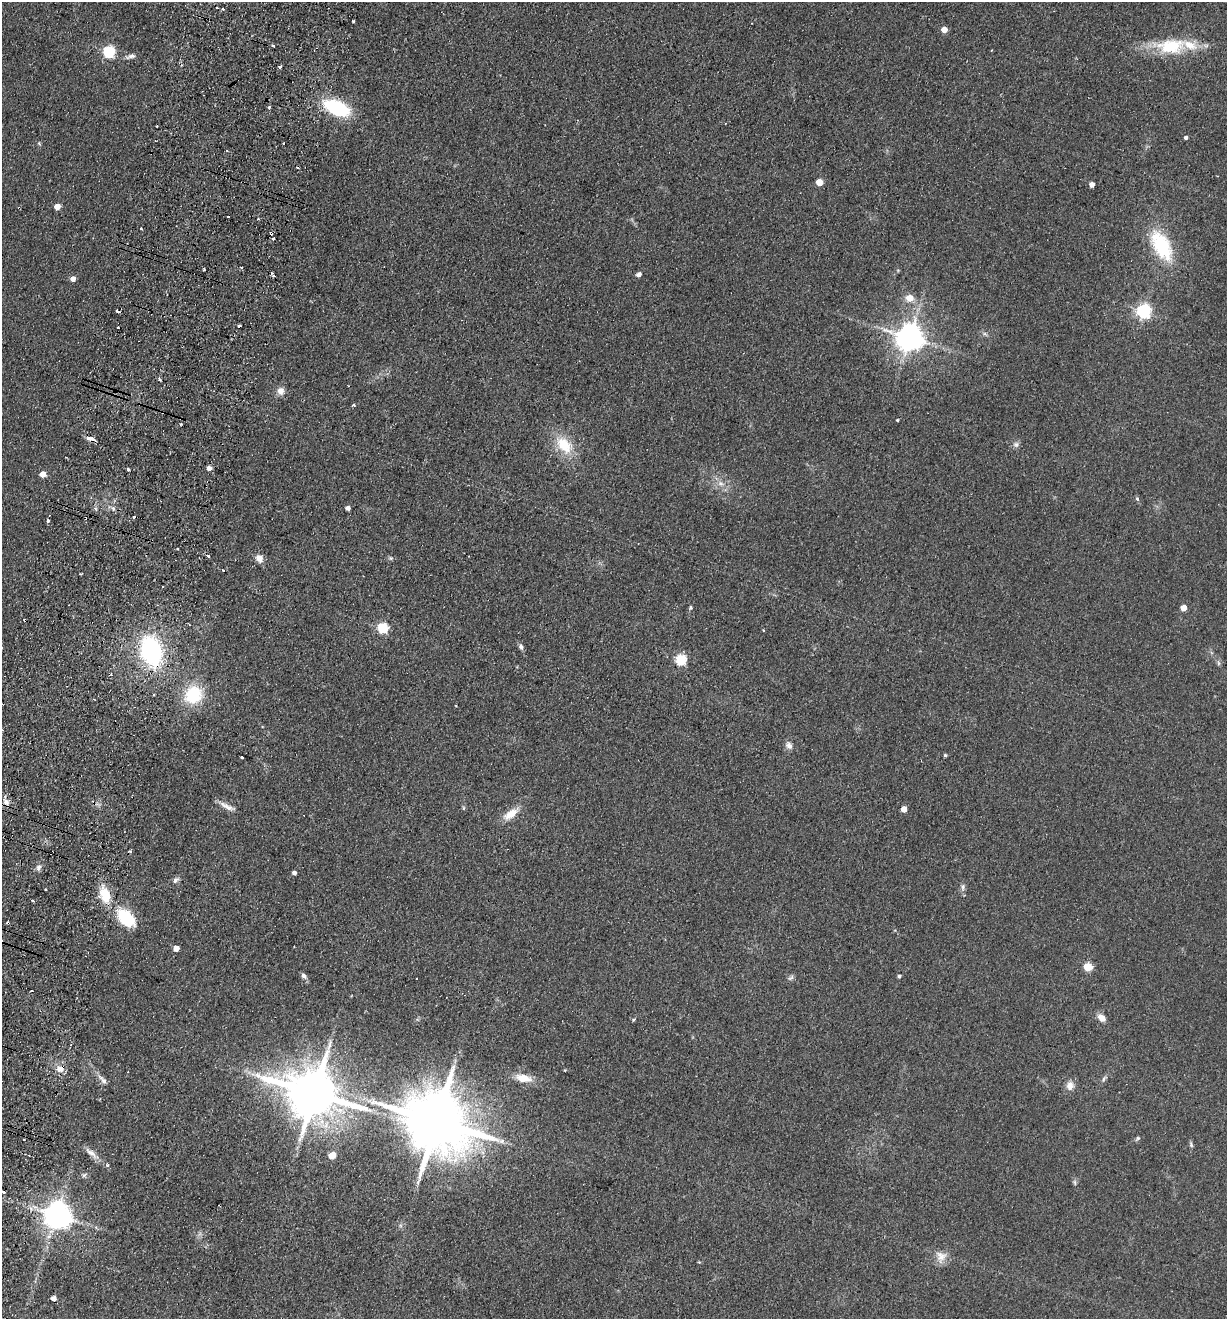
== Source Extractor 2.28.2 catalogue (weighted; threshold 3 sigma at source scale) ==
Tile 7 of 4 x 4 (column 3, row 2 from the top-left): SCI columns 2764-3988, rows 2656-3972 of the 5401 x 5311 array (HDU 1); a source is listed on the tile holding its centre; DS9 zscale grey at full resolution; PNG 1229 x 1321 px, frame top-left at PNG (2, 2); no overlay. Shown black and unused: <1% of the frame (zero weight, under 2 of 3 exposures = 3% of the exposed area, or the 3 px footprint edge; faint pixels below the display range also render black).
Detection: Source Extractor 2.28.2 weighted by HDU 2 'WHT'; one run over the whole footprint, this tile lists its part. Background 0.121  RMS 0.011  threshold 0.0499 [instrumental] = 3 sigma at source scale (4.5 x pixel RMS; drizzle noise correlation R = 1.50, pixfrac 1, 0.05/0.05 arcsec/px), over >= 5 px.
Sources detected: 121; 23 cosmic-ray / hot-pixel residue — not listed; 1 inside a brighter listed object's ellipse — not listed separately; the other 97 listed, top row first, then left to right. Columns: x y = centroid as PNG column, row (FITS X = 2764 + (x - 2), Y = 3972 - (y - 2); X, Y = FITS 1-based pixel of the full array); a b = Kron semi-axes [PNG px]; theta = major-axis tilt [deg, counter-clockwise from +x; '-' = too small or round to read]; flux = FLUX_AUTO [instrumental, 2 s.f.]
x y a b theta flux
223 9 3 3 - 2
353 21 3 3 - 1.5
944 30 5 4 - 11
273 46 3 3 - 2.2
1171 46 38 20 5 55
108 52 5 5 - 150
131 56 12 5 17 4.3
280 67 4 3 - 2.8
269 107 3 3 - 1.9
337 108 22 11 -24 97
1186 137 4 4 - 2.7
39 143 6 4 -56 1.3
284 143 3 2 - 1.5
819 182 5 5 - 20
1092 184 4 4 - 8.8
57 207 5 4 - 15
141 229 3 2 - 1
1162 246 28 15 -62 84
204 270 3 2 - 1.3
639 274 5 5 - 5
73 279 5 4 - 8.8
910 298 8 7 - 13
1143 311 6 6 - 260
117 327 3 2 - 2.2
985 334 8 4 -37 2.3
910 338 8 8 - 1500
281 391 11 10 - 7.3
353 405 3 3 - 2.2
897 420 3 2 - 1.1
91 439 12 5 -15 5.4
1016 444 8 7 - 3.7
564 445 24 15 -49 35
209 468 4 4 - 7.2
128 469 3 3 - 3.6
43 474 5 4 - 13
721 483 10 5 -23 5.1
1137 499 3 3 - 5.8
348 508 4 4 - 4.6
134 517 3 3 - 4.4
85 518 4 3 - 1.3
177 549 3 2 - 1.2
259 558 9 7 -50 8.4
391 558 7 5 -20 1.9
223 570 3 3 - 3.1
80 574 2 2 - 1.1
162 586 3 2 - 1.6
691 608 5 5 - 1.6
1183 608 5 4 - 14
382 628 5 5 - 100
763 630 3 2 - 0.96
521 647 9 6 -68 3.2
151 651 29 19 -73 150
681 660 6 6 - 77
1218 663 8 4 -81 2.1
154 695 3 3 - 3.6
193 695 20 18 42 53
2 730 2 2 - 1.1
789 745 11 8 -45 4.8
945 755 4 4 - 1.5
242 757 3 3 - 4.4
6 802 10 8 -51 6
227 806 21 6 -25 7.3
463 808 6 4 90 1.4
904 809 5 4 - 14
510 814 20 9 36 16
39 867 7 5 44 3.3
294 873 4 4 - 3.9
176 880 9 6 49 3.8
963 887 10 6 -84 3.7
45 890 3 3 - 2
105 895 18 11 -73 29
33 901 3 3 - 2.8
126 918 19 12 -43 58
176 948 5 4 - 12
1088 967 5 5 - 46
304 976 8 6 -43 3.5
899 976 4 4 - 2
791 978 10 5 41 2.7
1101 1018 10 7 -40 8.2
634 1020 5 3 - 1.3
60 1069 13 9 24 9.2
565 1070 4 3 - 0.87
523 1078 22 10 -11 16
1104 1079 9 4 63 2.7
103 1080 17 6 -49 5.9
1070 1085 12 10 84 7.9
314 1093 17 13 -16 6300
437 1122 20 16 -25 10000
1138 1138 8 5 44 2
1191 1145 8 4 -65 2
91 1153 21 7 -40 9.4
332 1155 5 5 - 26
84 1175 8 6 16 2.7
1075 1182 8 4 -81 2.2
58 1216 10 8 -15 1500
941 1256 16 14 -72 12
54 1298 4 4 - 6.9
Overlapping masked pixels (flux is a lower limit): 4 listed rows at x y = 85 518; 151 651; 6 802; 60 1069
Isophote crosses this tile's border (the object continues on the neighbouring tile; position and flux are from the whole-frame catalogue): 2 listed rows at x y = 2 730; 6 802